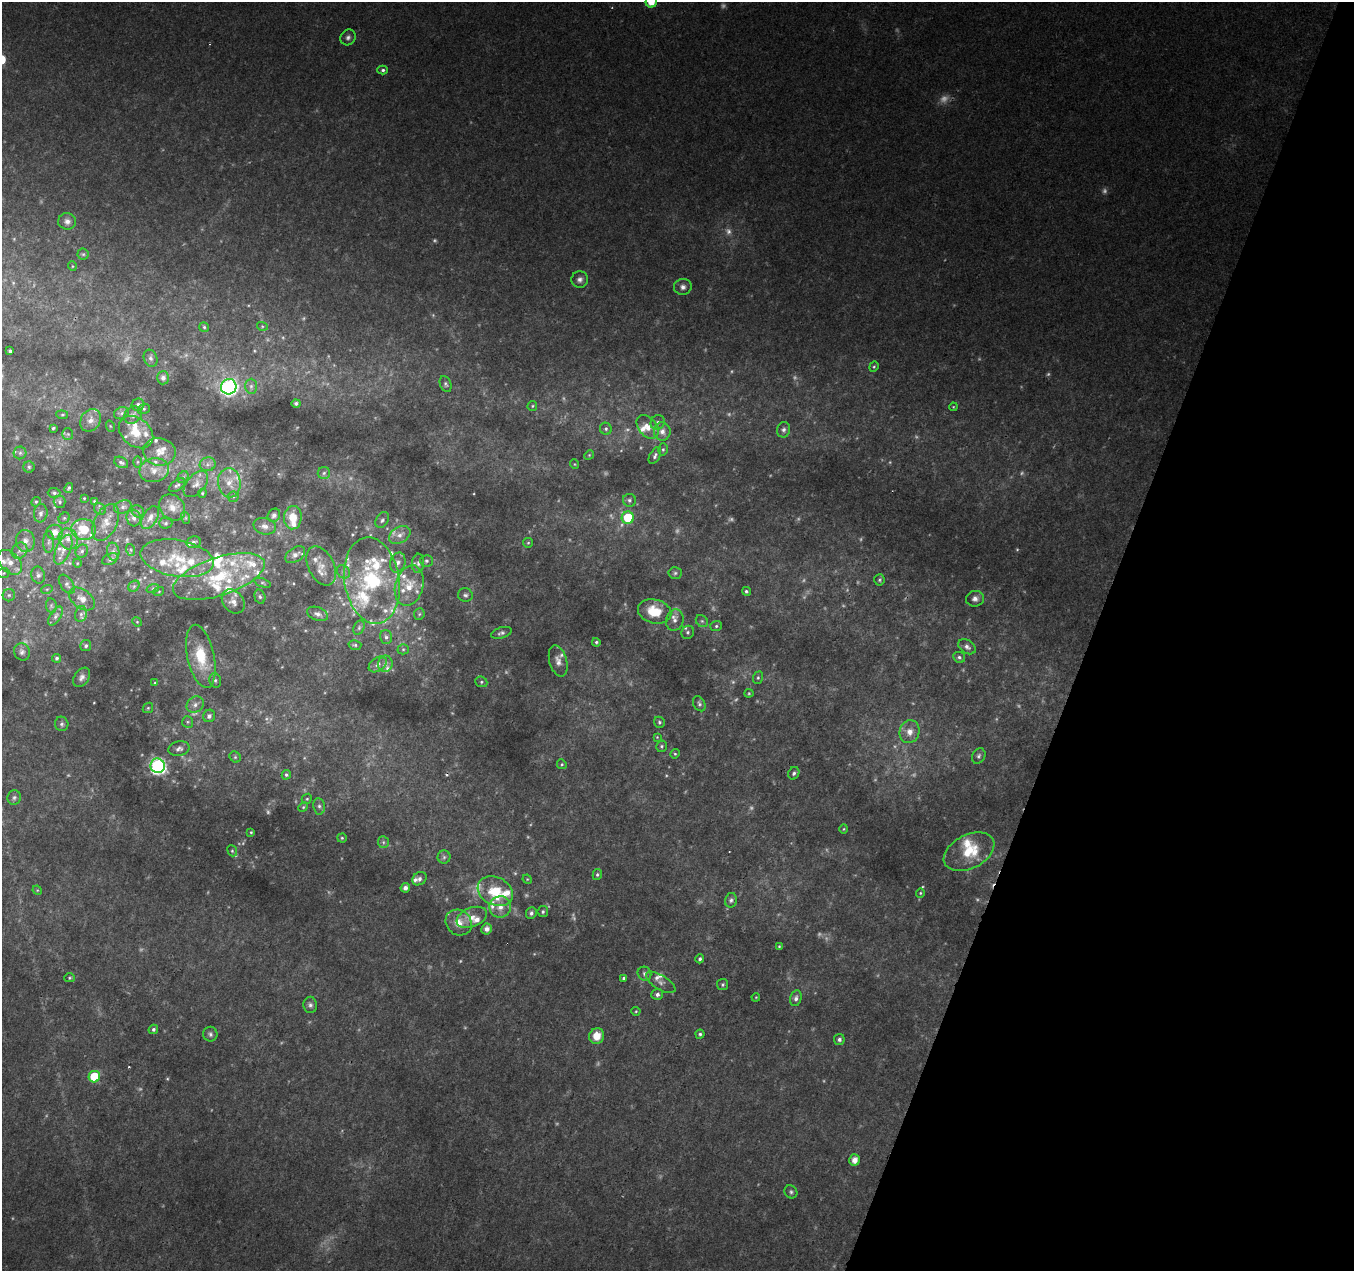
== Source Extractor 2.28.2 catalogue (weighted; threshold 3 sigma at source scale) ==
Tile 8 of 4 x 4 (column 4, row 2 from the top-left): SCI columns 4064-5415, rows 2816-4084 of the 5415 x 5566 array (HDU 1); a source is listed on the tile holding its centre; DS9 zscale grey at full resolution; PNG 1356 x 1273 px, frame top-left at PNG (2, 2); each listed source drawn as its Kron ellipse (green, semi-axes under 4 px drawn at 4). Shown black and unused: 19% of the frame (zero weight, under 2 of 3 exposures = <1% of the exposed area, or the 3 px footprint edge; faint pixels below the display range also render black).
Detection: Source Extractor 2.28.2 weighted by HDU 2 'WHT'; one run over the whole footprint, this tile lists its part. Background 0.0481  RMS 0.0066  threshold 0.0298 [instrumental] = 3 sigma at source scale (4.5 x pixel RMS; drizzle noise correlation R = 1.50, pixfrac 1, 0.0396/0.0396 arcsec/px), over >= 5 px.
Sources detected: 329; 51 too faint to see at this stretch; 3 cosmic-ray / hot-pixel residue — neither listed nor drawn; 61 inside a brighter listed object's ellipse — not listed separately; the other 214 listed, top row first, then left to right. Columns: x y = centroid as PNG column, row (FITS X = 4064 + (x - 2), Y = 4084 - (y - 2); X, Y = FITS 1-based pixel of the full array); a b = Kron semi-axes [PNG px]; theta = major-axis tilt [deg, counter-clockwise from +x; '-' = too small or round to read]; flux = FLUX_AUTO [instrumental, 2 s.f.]
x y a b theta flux
651 2 6 5 - 11
348 37 8 7 - 2.3
383 70 5 4 - 1.4
67 221 9 8 - 3.4
83 254 5 5 - 1.2
72 266 5 3 - 0.6
580 279 8 8 - 2.9
683 287 9 8 - 2.9
262 326 5 3 - 0.72
204 327 5 5 - 1
10 351 3 3 - 1.3
150 358 9 6 -68 2.1
874 367 5 4 - 0.93
163 378 6 6 - 2.9
446 384 8 5 -67 1.5
251 386 7 6 - 2
229 387 8 7 - 170
296 403 4 4 - 1.6
138 405 6 6 - 2.5
532 406 5 4 - 0.93
953 407 4 3 - 0.59
144 409 6 5 - 1.1
121 413 7 6 - 1.7
62 415 6 4 -5 0.99
133 415 9 7 43 3.4
91 420 12 9 56 5.2
658 422 7 6 - 2.1
110 426 5 3 - 0.69
648 427 13 9 -51 6.9
53 428 3 3 - 1
606 429 6 5 - 1.5
784 430 8 6 73 2.3
662 431 9 8 - 4.7
136 432 19 14 -39 15
68 434 5 5 - 1.2
663 449 6 5 - 1.2
159 452 16 13 -9 8.9
20 453 6 6 - 1.8
589 455 5 4 - 0.84
655 456 9 5 62 1.9
121 462 7 5 -28 2
137 462 6 4 89 0.9
208 464 8 7 - 2.6
574 464 5 3 - 0.58
29 467 5 5 - 1.2
154 470 15 12 14 8.3
324 473 6 6 - 1.6
183 477 6 5 - 1.3
229 483 15 11 -85 8.5
196 484 15 9 49 4.7
177 485 9 5 36 1.6
69 488 5 3 - 1.2
54 493 6 5 - 1.5
202 493 4 4 - 0.73
233 497 6 5 - 1.2
84 498 3 2 - 0.55
629 500 6 6 - 1.8
94 501 3 3 - 0.71
36 502 5 4 - 0.93
60 502 6 6 - 1.4
123 507 9 6 19 2.4
172 507 14 11 -48 6.6
100 509 6 5 - 1.2
138 511 7 5 -42 1.5
41 513 9 7 84 2.5
274 515 7 6 - 2.5
64 518 6 5 - 0.94
134 518 8 7 - 3
150 518 12 7 58 4.6
186 518 6 4 -71 0.94
293 518 11 8 86 12
628 518 6 6 - 26
382 520 8 6 61 2.1
106 522 20 11 63 7.7
166 523 6 5 - 1.3
265 526 11 8 -14 3.9
84 529 12 10 -6 16
55 532 8 7 - 6
400 535 12 7 30 4.6
68 539 11 9 -63 5.7
25 541 11 9 -77 4.9
49 542 11 5 90 2.3
193 542 7 6 - 1.9
528 543 5 4 - 0.81
63 550 16 7 67 5.2
131 550 6 4 -71 0.96
19 551 8 7 - 2.9
82 551 7 6 - 1.7
113 552 9 6 -80 2.2
295 555 11 7 34 3.7
177 558 37 18 -10 25
110 559 8 5 25 1.5
426 561 6 5 - 1.4
10 562 14 9 -47 7.6
77 563 4 3 - 0.55
398 563 10 7 74 3.3
418 563 10 6 85 2.3
321 566 21 12 -64 8.7
343 572 7 6 - 2
4 573 6 5 - 0.9
675 573 7 5 3 1.5
38 575 8 7 - 2.5
219 576 48 19 18 46
372 580 43 27 -81 62
879 580 5 5 - 1.1
262 583 8 4 -21 1.2
67 584 11 6 -55 2
134 586 6 5 - 1.4
409 586 20 14 74 13
153 588 6 4 19 0.93
47 589 6 3 18 0.75
159 591 5 3 - 0.6
746 591 5 4 - 1.1
9 595 6 6 - 1.5
465 595 7 6 - 2
260 597 7 5 -74 1.4
82 599 15 9 -36 5.3
975 599 9 8 - 3.3
233 601 13 10 -50 5.4
51 606 7 5 -83 1.4
655 611 17 12 -13 18
81 614 8 6 78 2.2
318 614 11 6 -19 3
419 614 6 5 - 1.1
55 616 10 5 58 2.4
675 620 11 8 73 3.5
702 621 6 5 - 1.3
137 622 5 4 - 0.69
716 626 6 5 - 1.2
359 628 8 5 64 1.4
688 632 7 6 - 1.5
501 633 10 5 18 2
386 637 7 6 - 1.7
596 642 4 4 - 1.1
355 645 6 5 - 1.1
86 646 5 5 - 1.5
967 647 9 6 -35 2.8
403 649 5 5 - 1.1
22 652 9 7 -66 2.3
201 656 32 13 -78 25
959 657 6 5 - 1.5
57 658 4 4 - 1.4
558 661 16 8 -75 4.4
378 664 10 6 35 2.5
385 664 8 7 - 2.6
82 677 10 7 55 2.9
758 678 6 5 - 1.2
215 680 7 5 -75 1.6
481 682 6 5 - 1.2
155 683 4 4 - 0.92
749 693 4 4 - 0.78
699 704 8 5 -61 1.6
195 705 9 7 35 3.2
148 708 5 4 - 0.95
209 716 6 6 - 2.3
188 722 6 5 - 1.3
659 722 6 5 - 1.2
62 724 7 6 - 1.9
909 732 11 10 - 6.3
657 737 4 4 - 0.6
661 746 6 5 - 1.1
179 749 11 7 12 2.7
675 754 5 4 - 0.85
979 756 8 6 63 1.7
235 757 6 5 - 1.1
562 764 5 4 - 0.92
158 766 7 7 - 170
794 773 6 5 - 1.4
286 775 5 4 - 1.1
14 798 7 7 - 1.8
307 799 5 4 - 0.95
319 806 8 6 -80 1.9
303 807 5 4 - 0.85
844 829 4 3 - 0.58
251 832 4 4 - 0.76
342 838 4 4 - 0.92
383 842 6 5 - 1.3
232 851 6 4 -68 1
969 852 27 17 27 24
444 857 6 6 - 1.6
597 875 5 4 - 1.1
419 879 8 6 39 2.3
527 879 5 4 - 0.69
405 888 5 4 - 3.2
37 890 5 4 - 0.69
495 891 18 14 -26 24
920 893 4 4 - 0.85
731 900 7 5 77 1.9
500 907 11 10 - 6.5
543 912 5 5 - 1.3
531 913 6 5 - 1.9
472 917 16 9 23 7.1
459 922 14 12 -39 8.2
487 929 5 5 - 3.4
779 946 4 3 - 0.66
700 959 4 4 - 1.5
644 974 7 6 - 2.1
70 978 5 4 - 0.96
624 978 4 3 - 1.2
661 982 16 7 -32 3.4
723 985 5 5 - 1.2
657 994 6 5 - 2.1
756 997 4 3 - 0.57
796 998 8 5 76 2.3
310 1005 8 7 - 2.2
636 1011 4 4 - 0.73
153 1029 5 4 - 1.5
210 1034 7 7 - 1.9
700 1034 4 4 - 1.3
597 1036 8 7 - 9.3
839 1039 5 5 - 1.8
94 1077 6 5 - 25
855 1160 5 5 - 5.7
791 1192 7 6 - 1.5
Isophote crosses this tile's border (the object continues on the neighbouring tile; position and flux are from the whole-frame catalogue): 1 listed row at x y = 651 2